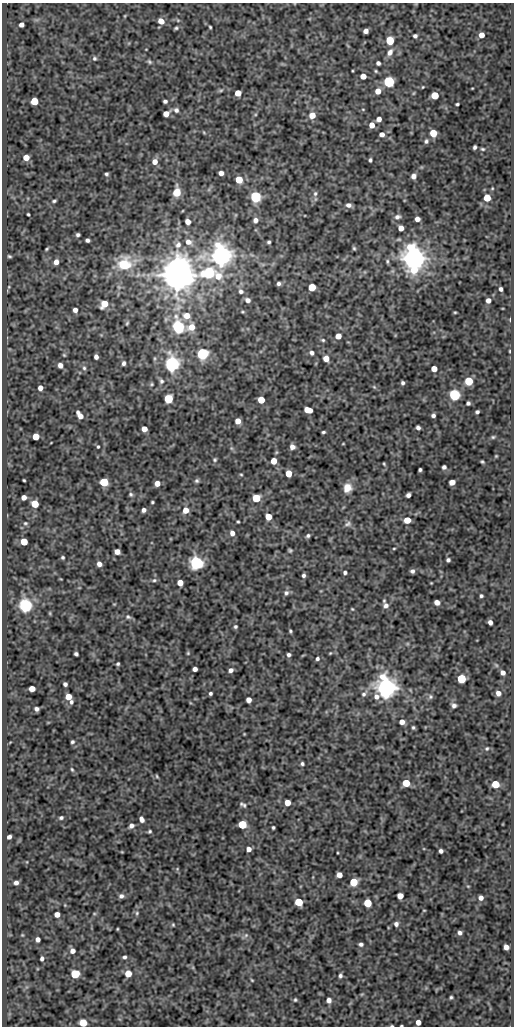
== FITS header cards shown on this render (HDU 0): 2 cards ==
NAXIS1  =                  512
NAXIS2  =                 1024

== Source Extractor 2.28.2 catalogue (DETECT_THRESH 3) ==
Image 512 x 1024 px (HDU 0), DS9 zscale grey, 1 PNG px = 1 image px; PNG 516 x 1028 px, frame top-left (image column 1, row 1024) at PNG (2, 3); no overlay
Background 107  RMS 0.56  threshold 1.68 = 3 sigma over >= 5 px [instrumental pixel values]
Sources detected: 262; all 262 listed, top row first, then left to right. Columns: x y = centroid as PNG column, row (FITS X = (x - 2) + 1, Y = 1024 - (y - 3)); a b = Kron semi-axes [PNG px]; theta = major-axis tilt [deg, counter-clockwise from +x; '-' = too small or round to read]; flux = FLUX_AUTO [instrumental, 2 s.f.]
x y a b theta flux
125 16 4 3 - 25
178 20 5 3 - 41
161 21 6 5 - 330
21 25 4 4 - 160
210 27 3 3 - 41
176 28 5 3 - 57
366 31 4 4 - 190
481 35 5 4 - 260
415 36 4 4 - 91
390 40 5 5 - 1500
390 52 10 6 58 210
94 58 5 5 - 66
149 62 7 5 -49 64
378 63 4 4 - 99
376 71 5 4 - 44
363 76 5 4 - 360
389 82 5 5 - 5400
423 87 3 2 - 28
472 88 3 2 - 23
378 91 5 5 - 330
238 93 5 5 - 510
414 93 5 3 - 34
435 95 5 5 - 1000
34 101 5 5 - 1200
165 101 4 3 - 87
457 104 3 3 - 51
363 109 5 3 - 31
176 110 7 6 - 110
166 114 5 5 - 330
312 115 6 5 - 460
379 119 5 4 - 190
372 125 5 5 - 310
204 133 5 3 - 39
433 133 5 5 - 800
382 134 5 4 - 200
426 141 6 5 - 81
474 147 4 3 - 80
483 149 6 4 -16 53
26 158 5 5 - 330
370 160 4 3 - 63
155 162 6 5 - 290
221 173 5 4 - 150
106 174 3 3 - 61
413 176 5 4 - 160
239 180 5 5 - 890
177 192 8 6 86 620
315 194 8 6 87 110
256 197 5 5 - 5500
487 198 5 5 - 760
54 201 4 3 - 56
348 205 6 5 - 150
28 214 3 3 - 45
397 217 8 6 11 130
417 219 5 4 - 190
255 220 6 6 - 150
188 222 5 4 - 270
401 228 5 4 - 270
78 235 4 4 - 75
87 240 4 4 - 110
188 242 8 7 - 220
269 242 3 3 - 62
178 245 9 7 57 190
354 248 5 4 - 53
47 249 4 3 - 42
9 256 5 3 - 51
221 256 7 6 - 38000
414 258 8 6 -80 57000
387 261 6 4 -78 58
56 262 5 5 - 230
124 264 16 15 - 1200
209 272 12 7 -13 3500
177 275 9 8 - 110000
278 283 4 4 - 91
9 287 5 3 - 30
312 287 5 5 - 1200
501 289 4 3 - 110
241 291 6 6 - 100
248 300 5 5 - 140
488 300 4 4 - 200
104 304 6 5 - 670
75 310 4 4 - 170
455 312 3 2 - 34
187 316 7 6 - 400
510 319 4 2 - 30
127 323 6 3 46 45
178 327 6 5 - 8400
191 327 8 6 27 450
338 336 5 4 - 390
323 340 5 4 - 52
510 351 3 2 - 31
312 353 6 5 - 120
202 354 5 5 - 6400
64 355 4 3 - 40
96 357 4 4 - 150
154 358 6 4 -71 46
326 358 5 5 - 330
124 363 5 4 - 90
172 364 6 6 - 16000
60 365 5 4 - 190
84 368 6 5 - 80
434 369 5 4 - 410
161 381 7 6 - 97
469 381 5 5 - 1400
403 383 4 3 - 75
151 384 5 4 - 47
374 387 6 4 -45 48
40 388 5 4 - 200
454 395 6 5 - 5200
168 399 5 5 - 2300
261 400 5 5 - 700
468 403 4 4 - 78
308 410 7 5 -15 500
477 412 4 3 - 76
80 415 8 4 -56 280
433 415 4 4 - 96
238 421 5 5 - 300
418 428 4 4 - 100
144 429 5 4 - 320
323 432 4 3 - 55
36 437 5 5 - 650
493 437 5 5 - 50
343 444 4 2 - 26
98 447 4 3 - 47
292 447 5 5 - 170
231 448 7 4 -71 60
496 456 5 3 - 34
215 460 5 5 - 58
274 461 5 4 - 430
482 462 3 3 - 46
384 464 5 3 - 39
444 467 4 4 - 95
420 470 3 3 - 67
288 473 5 5 - 560
241 474 5 3 - 38
24 480 3 2 - 39
197 481 5 5 - 74
104 482 5 5 - 1700
452 482 5 4 - 300
157 483 5 4 - 300
347 488 9 8 - 420
131 494 5 5 - 64
408 495 4 4 - 120
24 497 4 4 - 210
256 498 5 5 - 1400
152 502 3 3 - 44
35 504 5 5 - 1000
144 510 4 4 - 120
186 510 6 5 - 360
268 516 5 5 - 590
407 520 5 5 - 560
238 522 3 2 - 40
25 523 6 5 - 58
348 524 10 6 23 110
232 533 6 5 - 200
308 536 5 4 - 74
24 542 5 5 - 860
394 548 4 2 - 31
290 550 4 3 - 54
117 552 5 5 - 230
63 557 4 4 - 57
448 560 4 4 - 79
196 563 6 6 - 9800
99 564 5 4 - 170
412 571 4 4 - 94
345 572 4 3 - 78
303 575 4 3 - 83
154 580 6 5 - 67
180 583 5 5 - 410
431 583 2 2 - 27
286 593 7 6 - 110
481 596 3 3 - 64
437 602 5 4 - 250
25 605 6 6 - 11000
386 606 8 8 - 160
352 609 4 3 - 33
50 613 5 3 - 38
128 617 8 6 -27 88
490 622 4 4 - 150
235 627 4 4 - 62
290 631 4 3 - 53
188 653 5 4 - 42
330 653 4 3 - 33
76 654 4 4 - 83
289 655 4 4 - 88
317 659 4 4 - 79
118 664 3 3 - 59
195 669 4 4 - 170
231 670 5 4 - 140
503 673 5 4 - 170
461 679 5 5 - 1800
65 684 4 4 - 100
386 688 7 7 - 36000
32 689 5 4 - 380
210 693 4 3 - 71
498 693 5 5 - 200
364 694 10 6 48 150
68 697 5 5 - 460
430 697 7 6 - 77
249 700 5 4 - 240
71 702 6 5 - 88
454 705 6 5 - 110
36 709 4 4 - 110
402 722 5 4 - 220
413 727 4 3 - 53
244 734 3 3 - 28
72 742 4 3 - 63
487 748 6 5 - 61
302 764 4 4 - 69
72 769 6 4 -62 52
157 776 5 3 - 41
406 783 5 5 - 1000
495 784 5 5 - 990
287 803 5 5 - 400
241 804 7 5 -31 62
244 805 6 4 84 50
61 818 5 4 - 70
142 819 6 4 -61 170
242 824 5 5 - 1800
131 826 6 5 - 140
273 827 4 3 - 53
150 831 4 3 - 53
9 837 4 4 - 120
249 849 4 4 - 200
441 851 4 4 - 110
122 852 4 3 - 28
177 869 5 4 - 39
339 875 5 4 - 290
353 882 5 5 - 1300
16 883 4 4 - 150
121 896 6 5 - 120
400 896 5 5 - 360
481 898 5 5 - 180
299 902 5 5 - 1400
368 903 5 5 - 1200
424 910 3 2 - 26
137 913 6 5 - 59
57 914 5 5 - 250
94 914 5 3 - 38
396 924 5 5 - 130
173 925 5 4 - 40
117 929 4 2 - 32
460 933 4 4 - 110
22 935 3 3 - 30
246 935 6 5 - 78
38 939 4 4 - 170
361 944 5 4 - 92
506 947 5 5 - 240
72 951 5 5 - 180
124 957 4 4 - 78
42 959 4 3 - 99
128 973 5 5 - 550
75 974 5 5 - 2200
340 976 5 4 - 86
252 980 3 3 - 33
362 994 6 3 18 38
451 997 3 3 - 52
295 1000 4 4 - 49
329 1000 5 4 - 200
418 1022 4 4 - 250
83 1023 5 5 - 980
392 1026 4 2 - 35
401 1026 3 2 - 30
At the frame edge (FLAGS 8, measured only in part): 3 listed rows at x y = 83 1023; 392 1026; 401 1026

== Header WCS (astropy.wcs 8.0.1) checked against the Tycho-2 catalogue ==
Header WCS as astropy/WCSLIB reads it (CRVAL/CRPIX/CD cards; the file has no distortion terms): RA---SIN/DEC--SIN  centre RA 05:29:22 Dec -06:12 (82.34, -6.21 deg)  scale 1 arcsec/px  FOV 8.5' x 17.1'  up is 0 deg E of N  parity normal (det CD < 0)
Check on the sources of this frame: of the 60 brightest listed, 4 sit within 1.5 arcsec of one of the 5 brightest Tycho-2 stars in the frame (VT <= 11.73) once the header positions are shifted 0.28 arcsec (0.27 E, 0.06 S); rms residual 0.33 arcsec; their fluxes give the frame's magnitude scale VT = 22.37 - 2.5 log10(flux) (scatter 0.28 mag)
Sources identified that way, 4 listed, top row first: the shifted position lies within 1.5 arcsec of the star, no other Tycho-2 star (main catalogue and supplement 1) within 3.0 arcsec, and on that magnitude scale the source's flux lands within +1.5 / -3 mag of the star's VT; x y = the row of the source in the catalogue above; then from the Tycho-2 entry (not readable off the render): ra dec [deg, ICRS J2000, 3 dp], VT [Tycho-2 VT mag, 2 dp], TYC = Tycho-2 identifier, HIP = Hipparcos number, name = IAU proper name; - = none
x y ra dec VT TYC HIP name
414 258 82.298 -6.135 10.46 4765-608-1 - -
177 275 82.364 -6.139 10.40 4765-576-1 - -
25 605 82.406 -6.231 11.73 4765-151-1 - -
386 688 82.305 -6.254 11.00 4765-41-1 - -